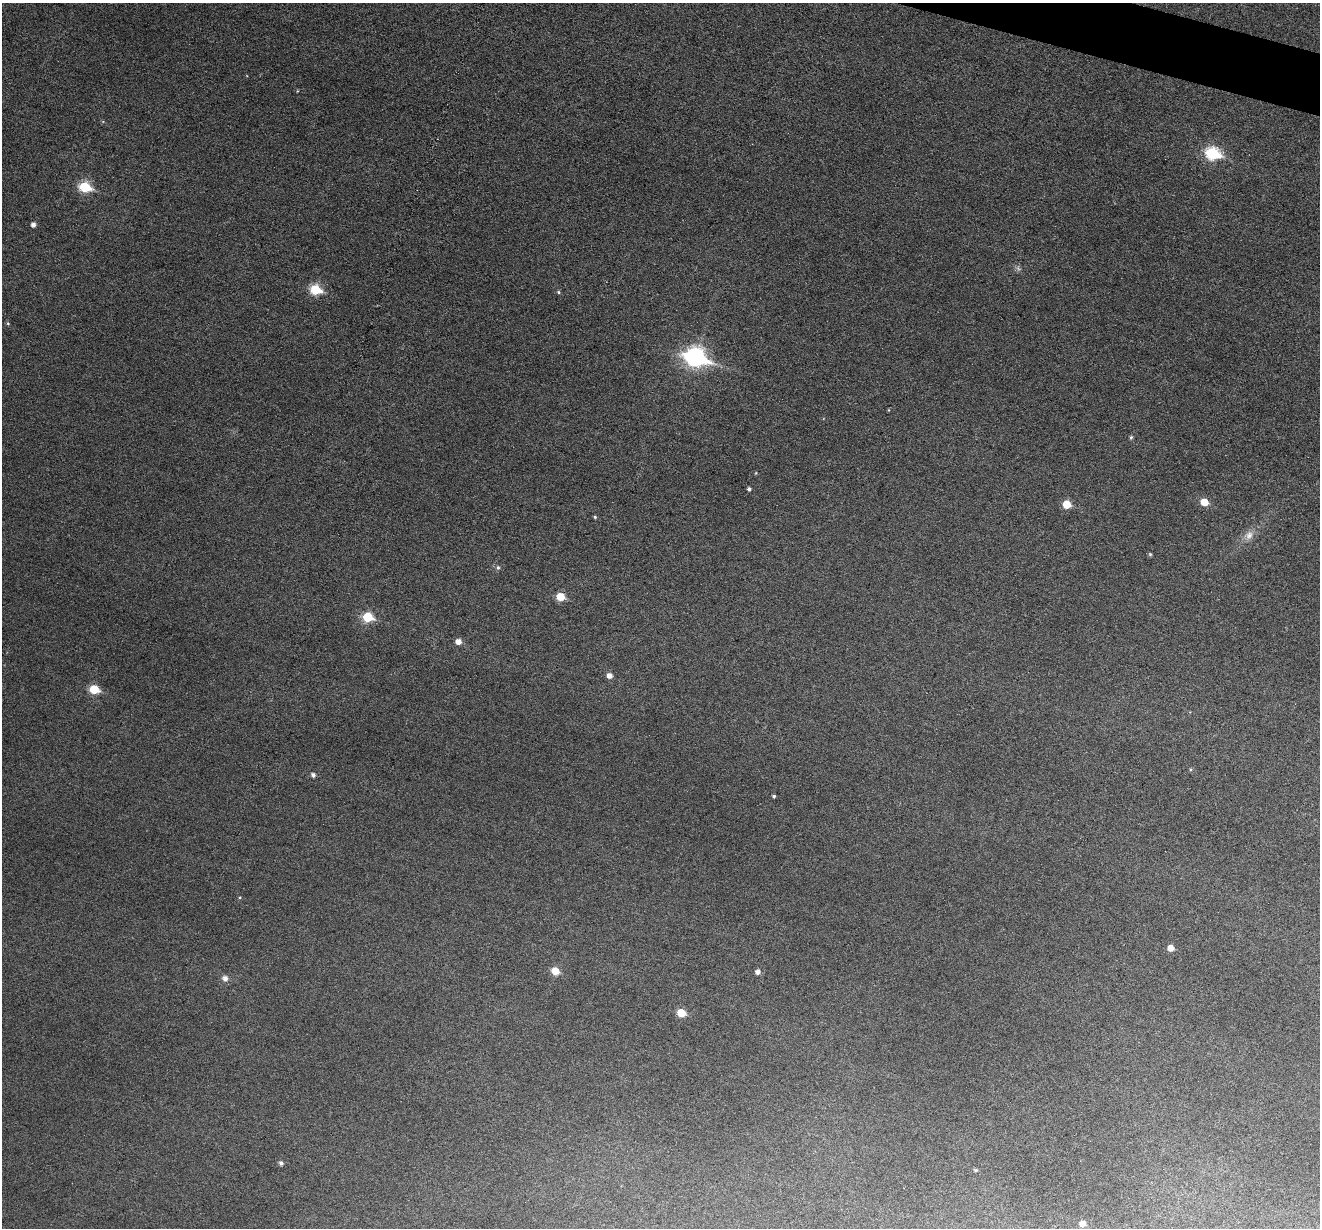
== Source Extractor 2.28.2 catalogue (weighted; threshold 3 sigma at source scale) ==
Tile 10 of 4 x 4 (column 2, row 3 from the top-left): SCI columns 1322-2639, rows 1482-2707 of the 5274 x 5288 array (HDU 1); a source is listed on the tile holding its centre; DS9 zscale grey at full resolution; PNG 1322 x 1230 px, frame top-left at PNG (2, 3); no overlay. Shown black and unused: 1% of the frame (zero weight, under 3 of 6 exposures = <1% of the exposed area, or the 3 px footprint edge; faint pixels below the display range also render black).
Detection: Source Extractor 2.28.2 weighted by HDU 2 'WHT'; one run over the whole footprint, this tile lists its part. Background 0.0517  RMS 0.0057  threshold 0.0233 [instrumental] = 3 sigma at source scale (4.09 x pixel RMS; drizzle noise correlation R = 1.36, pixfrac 0.8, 0.05/0.05 arcsec/px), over >= 5 px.
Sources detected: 31; all 31 listed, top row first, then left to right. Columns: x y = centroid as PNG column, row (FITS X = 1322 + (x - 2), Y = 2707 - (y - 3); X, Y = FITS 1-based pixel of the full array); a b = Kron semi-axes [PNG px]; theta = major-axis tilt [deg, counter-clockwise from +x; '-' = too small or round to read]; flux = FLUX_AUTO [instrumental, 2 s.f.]
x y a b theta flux
1212 153 8 7 - 58
85 187 7 6 - 33
33 224 5 4 - 2.2
316 289 7 6 - 29
559 292 5 3 - 0.64
8 323 5 4 - 0.65
695 357 11 8 -17 220
1131 437 5 5 - 0.75
749 489 4 4 - 1.2
1204 502 6 5 - 9.7
1067 504 6 5 - 11
595 517 4 4 - 0.63
1249 535 13 10 65 4.1
1150 554 5 4 - 0.68
498 567 6 6 - 1.1
560 597 6 5 - 13
368 617 6 6 - 24
458 641 6 5 - 3.7
610 675 6 5 - 3.2
94 689 6 5 - 19
313 775 5 4 - 1.7
774 796 3 3 - 0.74
240 897 4 3 - 0.42
1171 948 5 5 - 4.5
555 971 6 5 - 9.8
758 972 5 5 - 2.3
225 978 6 6 - 2.9
681 1013 6 5 - 13
281 1163 6 5 - 1.4
976 1170 5 4 - 0.77
1082 1224 5 5 - 3.9